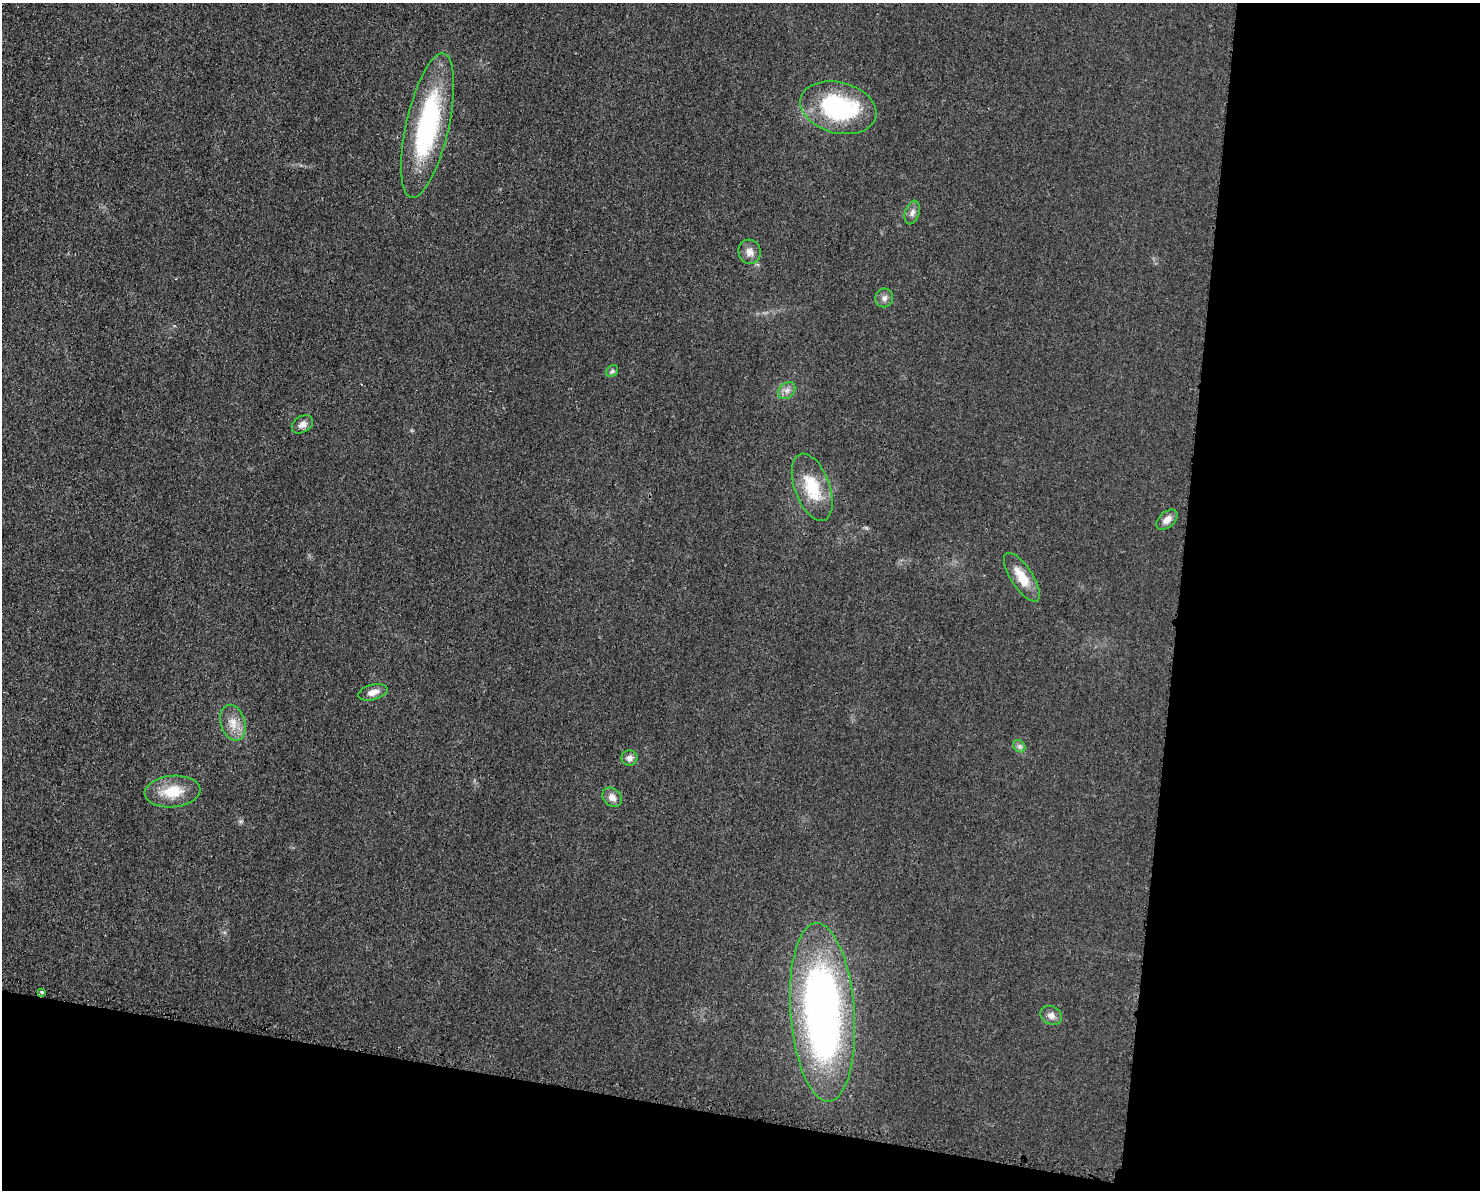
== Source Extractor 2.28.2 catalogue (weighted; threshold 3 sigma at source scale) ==
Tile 12 of 3 x 4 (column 3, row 4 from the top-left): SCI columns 3085-4562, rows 16-1203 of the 4804 x 4790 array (HDU 1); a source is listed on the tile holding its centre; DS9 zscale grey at full resolution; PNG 1482 x 1192 px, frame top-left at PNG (2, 3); each listed source drawn as its Kron ellipse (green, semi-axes under 4 px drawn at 4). Shown black and unused: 27% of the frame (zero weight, under 3 of 4 exposures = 2% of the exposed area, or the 3 px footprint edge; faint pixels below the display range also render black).
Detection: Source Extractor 2.28.2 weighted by HDU 2 'WHT'; one run over the whole footprint, this tile lists its part. Background 0.0257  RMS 0.006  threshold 0.0271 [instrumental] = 3 sigma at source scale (4.5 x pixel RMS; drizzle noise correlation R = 1.50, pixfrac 1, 0.05/0.05 arcsec/px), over >= 5 px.
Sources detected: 21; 1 cosmic-ray / hot-pixel residue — neither listed nor drawn; the other 20 listed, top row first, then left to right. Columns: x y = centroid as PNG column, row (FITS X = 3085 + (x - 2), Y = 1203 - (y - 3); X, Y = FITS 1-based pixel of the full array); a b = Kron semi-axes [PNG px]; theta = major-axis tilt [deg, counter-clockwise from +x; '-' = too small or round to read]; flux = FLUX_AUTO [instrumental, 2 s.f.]
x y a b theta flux
838 108 39 25 -15 73
427 125 74 21 77 87
912 212 12 7 73 2.6
750 252 12 11 - 4.3
884 298 9 9 - 2.8
612 371 6 5 - 1.1
787 391 10 7 46 2.9
302 424 11 8 32 3.5
812 487 35 17 -70 24
1167 520 12 7 42 4.3
1022 577 28 11 -57 12
373 692 15 7 14 4.5
233 723 18 12 -73 7.8
1019 746 7 5 -45 1.5
629 758 8 7 - 3.1
172 791 28 16 4 16
612 797 11 8 -45 4
42 992 3 3 - 4.3
822 1012 89 32 -86 310
1051 1015 11 9 -26 3.3
Overlapping masked pixels (flux is a lower limit): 1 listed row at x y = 42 992